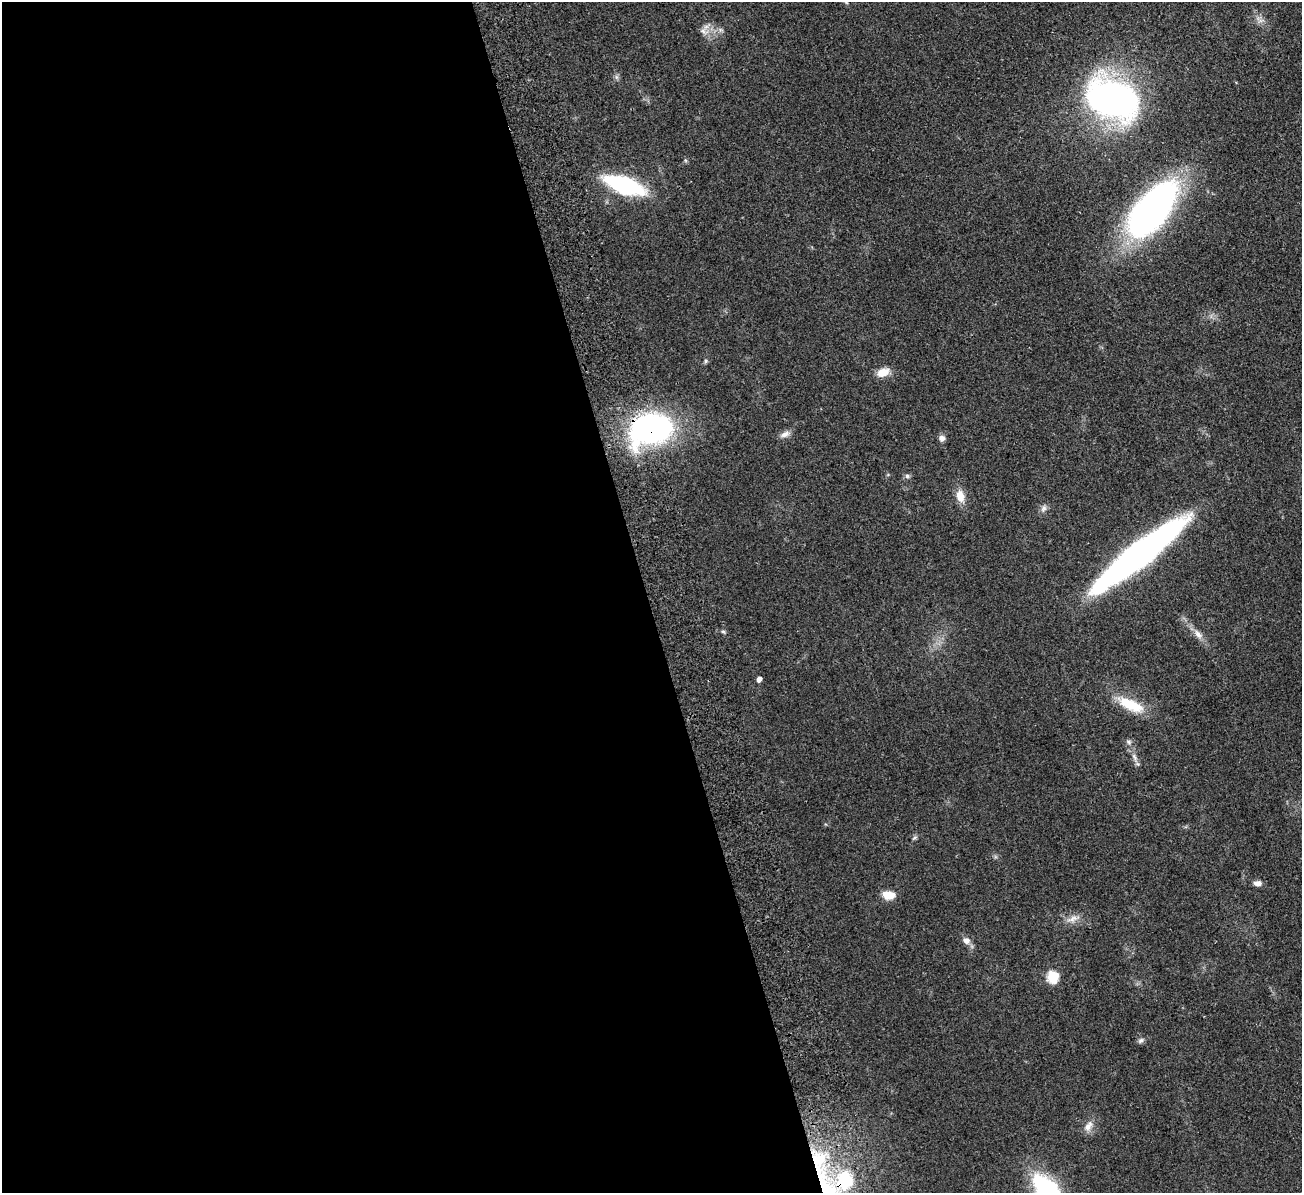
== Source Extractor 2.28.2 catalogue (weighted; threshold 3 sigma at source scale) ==
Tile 9 of 4 x 4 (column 1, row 3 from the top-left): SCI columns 56-1355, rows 1359-2549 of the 5311 x 5219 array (HDU 1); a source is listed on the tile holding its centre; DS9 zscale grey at full resolution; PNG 1304 x 1195 px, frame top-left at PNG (2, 2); no overlay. Shown black and unused: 50% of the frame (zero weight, under 2 of 3 exposures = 3% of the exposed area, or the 3 px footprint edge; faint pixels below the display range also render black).
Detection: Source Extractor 2.28.2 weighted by HDU 2 'WHT'; one run over the whole footprint, this tile lists its part. Background 0.107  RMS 0.008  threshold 0.036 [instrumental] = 3 sigma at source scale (4.5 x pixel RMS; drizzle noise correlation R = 1.50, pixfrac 1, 0.05/0.05 arcsec/px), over >= 5 px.
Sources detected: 31; all 31 listed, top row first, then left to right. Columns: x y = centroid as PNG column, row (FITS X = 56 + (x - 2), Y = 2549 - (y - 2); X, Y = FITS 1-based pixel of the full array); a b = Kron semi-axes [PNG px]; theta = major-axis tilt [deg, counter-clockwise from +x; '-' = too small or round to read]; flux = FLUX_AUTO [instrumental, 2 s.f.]
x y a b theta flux
846 2 6 4 -47 0.98
704 31 13 8 -35 5.1
616 77 7 4 -89 1.6
1112 99 45 30 -26 290
625 185 25 10 -19 140
1152 210 50 24 53 350
706 361 6 5 - 1.2
883 372 15 9 23 9.5
651 429 46 32 17 170
785 434 13 7 23 4.2
942 438 7 6 - 3.7
907 476 6 6 - 1.8
960 496 16 10 -77 8.9
1044 508 10 7 58 3
1139 554 82 16 38 390
723 631 6 4 -1 1.1
1198 634 14 7 -54 5.3
759 679 4 4 - 4.3
1131 705 37 13 -24 24
1129 742 7 6 - 1.9
1134 757 11 5 -65 3.5
914 838 8 4 35 1.4
1257 883 10 6 -6 3.5
888 895 13 9 -6 10
1073 919 17 7 22 5.6
966 941 8 8 - 4.4
1052 977 6 6 - 63
1141 1040 8 6 32 2
1088 1126 15 9 53 5.9
818 1160 24 20 71 38
844 1180 21 17 83 44
Overlapping masked pixels (flux is a lower limit): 3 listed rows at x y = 651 429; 818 1160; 844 1180
Isophote crosses this tile's border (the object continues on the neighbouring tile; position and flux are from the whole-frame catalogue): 1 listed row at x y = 846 2